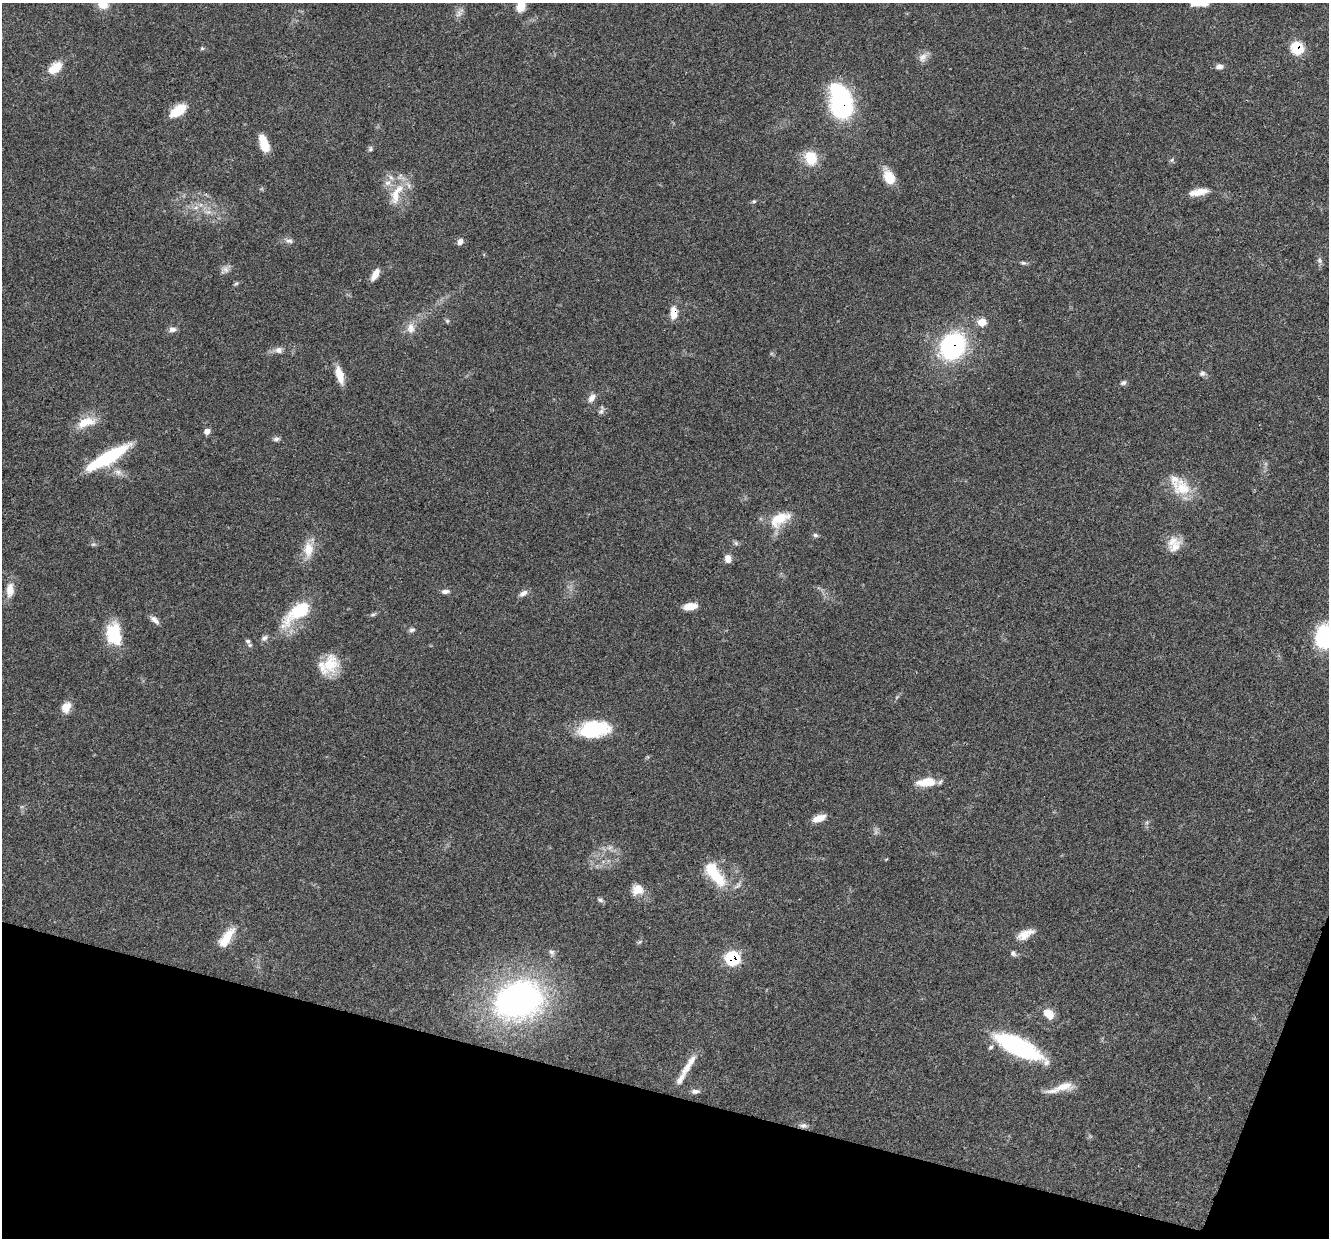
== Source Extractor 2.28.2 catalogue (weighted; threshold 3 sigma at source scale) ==
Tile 15 of 4 x 4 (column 3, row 4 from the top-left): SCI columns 2664-3990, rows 259-1494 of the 5321 x 5335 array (HDU 1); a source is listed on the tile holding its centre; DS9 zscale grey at full resolution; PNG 1331 x 1240 px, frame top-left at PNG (2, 3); no overlay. Shown black and unused: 13% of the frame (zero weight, under 3 of 4 exposures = <1% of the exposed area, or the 3 px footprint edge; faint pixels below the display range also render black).
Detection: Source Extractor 2.28.2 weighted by HDU 2 'WHT'; one run over the whole footprint, this tile lists its part. Background 0.0537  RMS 0.0049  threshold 0.0218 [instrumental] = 3 sigma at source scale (4.5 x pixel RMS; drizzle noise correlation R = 1.50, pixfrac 1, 0.05/0.05 arcsec/px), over >= 5 px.
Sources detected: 96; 2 too faint to see at this stretch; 2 inside a brighter object's white glare — not listed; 6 inside a brighter listed object's ellipse — not listed separately; the other 86 listed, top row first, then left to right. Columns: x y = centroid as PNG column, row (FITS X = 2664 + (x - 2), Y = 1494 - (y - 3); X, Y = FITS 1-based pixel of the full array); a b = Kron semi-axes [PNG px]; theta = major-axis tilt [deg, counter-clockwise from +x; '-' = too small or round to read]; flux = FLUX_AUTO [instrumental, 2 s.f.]
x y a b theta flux
1198 3 18 6 -1 6.4
103 5 12 10 2 5.9
521 7 11 9 66 5.2
459 14 10 7 64 2.2
202 48 5 5 - 0.65
1297 48 8 7 - 24
923 58 15 10 65 3.2
1219 66 10 6 4 2
55 68 17 10 38 9
842 105 21 20 - 58
178 111 16 7 36 17
264 144 17 8 -70 11
370 149 7 5 69 0.99
811 158 16 13 -69 12
1172 160 6 4 88 0.78
889 177 18 11 -63 8.9
1198 192 23 8 10 6.4
395 196 21 11 85 8.9
754 201 6 5 - 0.68
196 207 7 4 19 1.3
208 212 8 5 11 1.8
289 241 11 6 -7 1.7
460 242 8 6 58 2.2
1319 260 9 7 -71 1.5
1023 263 7 5 -1 0.99
226 269 10 8 -58 2.2
375 274 12 6 61 4.6
236 284 8 4 33 0.81
674 313 15 8 89 5.7
447 321 6 5 - 0.79
982 322 9 9 - 5.2
411 328 16 10 89 4.5
172 329 9 6 6 2.1
953 346 21 18 57 84
278 350 10 8 0 2.5
1202 373 8 7 - 1.4
340 375 20 8 -75 7.1
1123 383 8 6 19 1.3
592 398 13 8 54 2.8
601 410 13 5 71 1.4
86 422 26 12 17 9.7
207 431 7 6 - 2.3
276 439 9 5 15 1.2
108 457 49 11 30 35
118 472 11 8 -28 2.9
1182 488 25 23 -58 14
780 519 30 15 31 12
815 535 6 6 - 1.1
1172 541 19 12 42 5.4
736 543 7 6 - 0.97
93 544 7 4 1 0.83
308 549 23 13 85 7.9
728 559 10 7 -84 3.1
10 590 21 10 85 5.3
445 591 11 6 4 1.7
523 593 12 7 33 2.3
690 606 13 7 8 6.9
298 612 42 16 38 25
373 615 9 4 11 0.92
155 620 14 7 -43 2.4
412 630 8 6 15 1.2
114 634 26 17 -81 19
1324 637 29 20 86 30
264 638 10 7 35 1.6
248 641 8 6 -45 1.3
330 664 25 19 78 14
66 707 14 10 61 4.9
594 729 31 16 6 31
926 782 22 9 6 10
819 818 14 7 19 5
716 876 30 15 -45 17
637 890 14 13 - 5.6
600 900 8 5 -21 1.1
1025 934 23 10 26 5.7
227 937 29 11 55 9.7
552 952 9 7 -35 1.5
1013 953 8 6 -46 1.3
732 958 8 8 - 41
519 1000 64 48 20 130
1049 1014 13 9 -45 6.3
1018 1047 48 15 -26 65
691 1061 18 8 54 4.4
680 1079 23 7 60 3.8
1063 1086 28 11 14 8.2
695 1091 11 6 6 1.8
803 1125 11 7 2 1.9
Overlapping masked pixels (flux is a lower limit): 6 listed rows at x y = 1297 48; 842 105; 674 313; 953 346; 732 958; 803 1125
Isophote crosses this tile's border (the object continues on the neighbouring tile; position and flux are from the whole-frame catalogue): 4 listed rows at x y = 1198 3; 103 5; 521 7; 1324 637